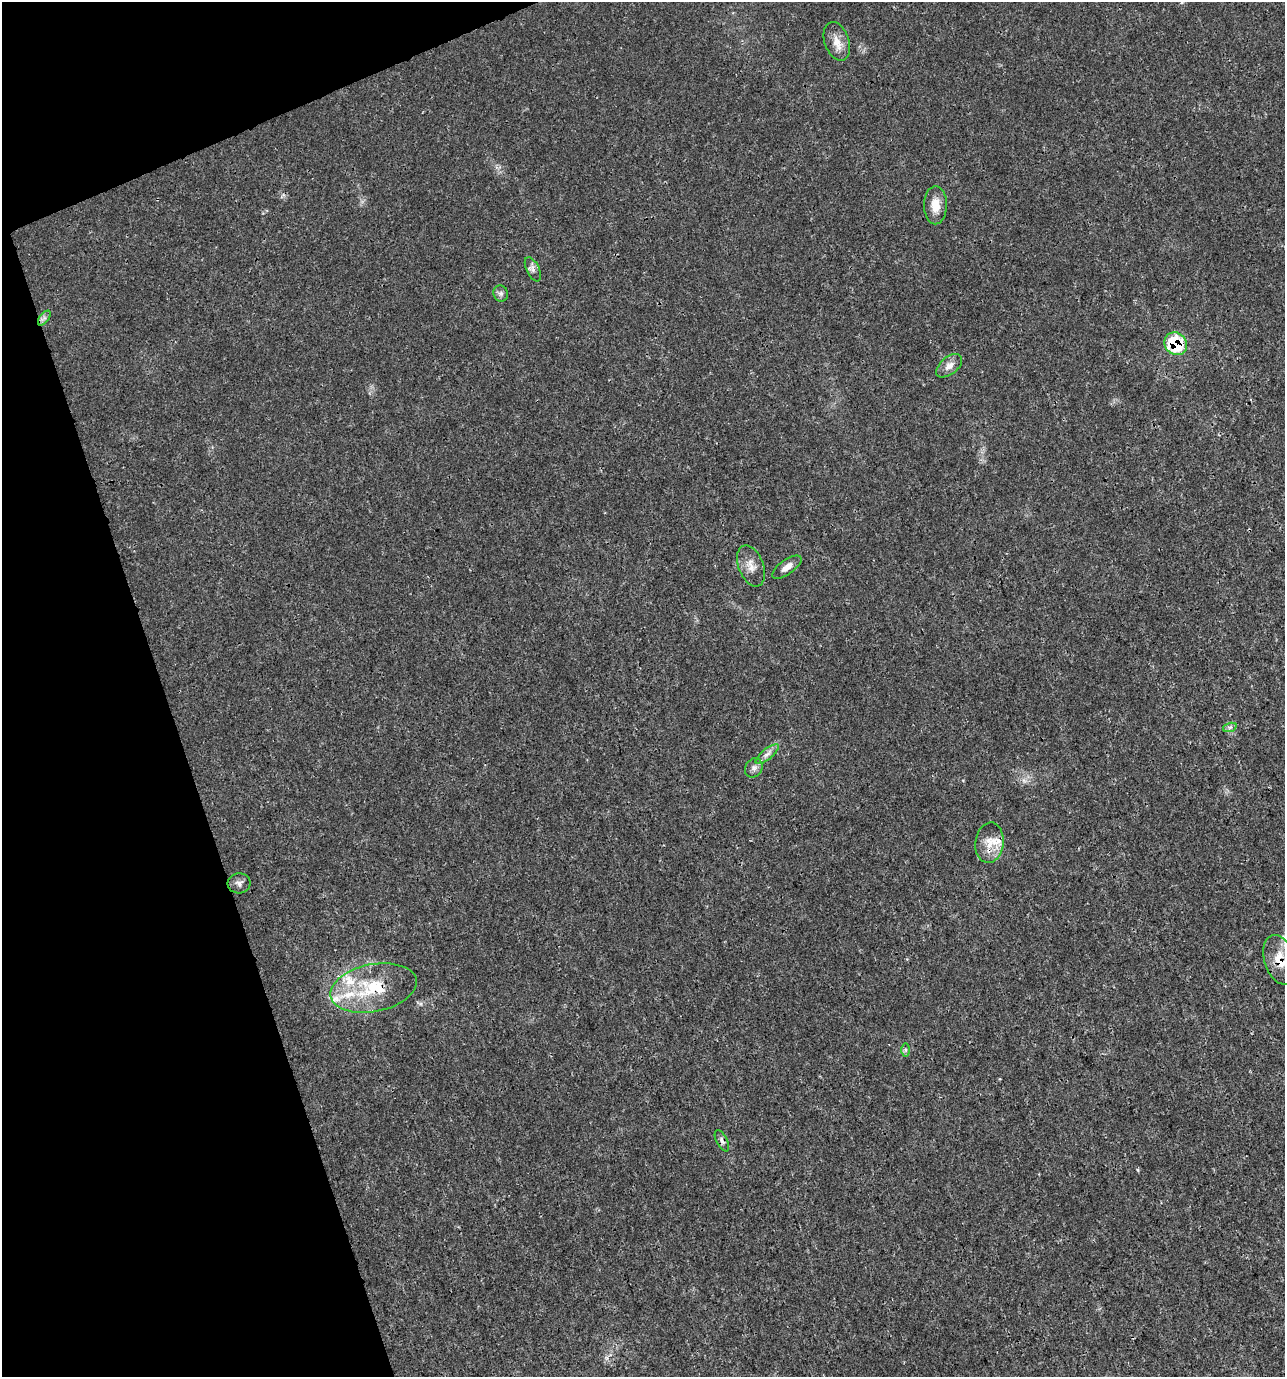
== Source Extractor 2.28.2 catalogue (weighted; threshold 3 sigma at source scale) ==
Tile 5 of 4 x 4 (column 1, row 2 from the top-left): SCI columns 135-1417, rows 2751-4125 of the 5348 x 5507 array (HDU 1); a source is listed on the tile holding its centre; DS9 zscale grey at full resolution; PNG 1287 x 1379 px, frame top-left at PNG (2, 2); each listed source drawn as its Kron ellipse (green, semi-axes under 4 px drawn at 4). Shown black and unused: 17% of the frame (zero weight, under 3 of 4 exposures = <1% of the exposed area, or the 3 px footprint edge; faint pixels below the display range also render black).
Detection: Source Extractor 2.28.2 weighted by HDU 2 'WHT'; one run over the whole footprint, this tile lists its part. Background 0.0058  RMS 0.0019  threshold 0.00852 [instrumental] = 3 sigma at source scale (4.5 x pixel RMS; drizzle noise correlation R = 1.50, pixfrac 1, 0.0396/0.0396 arcsec/px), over >= 5 px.
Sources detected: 21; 3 inside a brighter listed object's ellipse — not listed separately; the other 18 listed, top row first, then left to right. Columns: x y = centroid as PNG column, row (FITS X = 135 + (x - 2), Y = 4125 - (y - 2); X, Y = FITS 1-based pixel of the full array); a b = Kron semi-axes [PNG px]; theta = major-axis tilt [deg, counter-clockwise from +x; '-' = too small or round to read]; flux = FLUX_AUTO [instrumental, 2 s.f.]
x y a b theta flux
837 41 20 12 -71 2.2
935 205 19 11 89 2.6
533 269 13 6 -64 0.81
501 293 8 7 - 0.57
44 318 8 4 53 0.57
1176 344 12 10 -48 9.6
949 366 15 8 39 1.4
751 566 21 12 -68 2.1
787 567 17 7 35 1.4
1230 727 7 4 18 0.41
767 754 14 5 38 0.97
754 768 10 8 58 0.84
989 843 20 14 83 3.2
239 883 11 10 - 0.89
1280 960 25 15 -71 4.8
373 988 44 23 11 12
906 1050 7 4 -90 0.37
722 1141 11 5 -63 0.63
Overlapping masked pixels (flux is a lower limit): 5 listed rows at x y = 1176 344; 989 843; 1280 960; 373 988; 722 1141
Isophote crosses this tile's border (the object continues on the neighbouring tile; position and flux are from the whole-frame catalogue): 1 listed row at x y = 1280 960